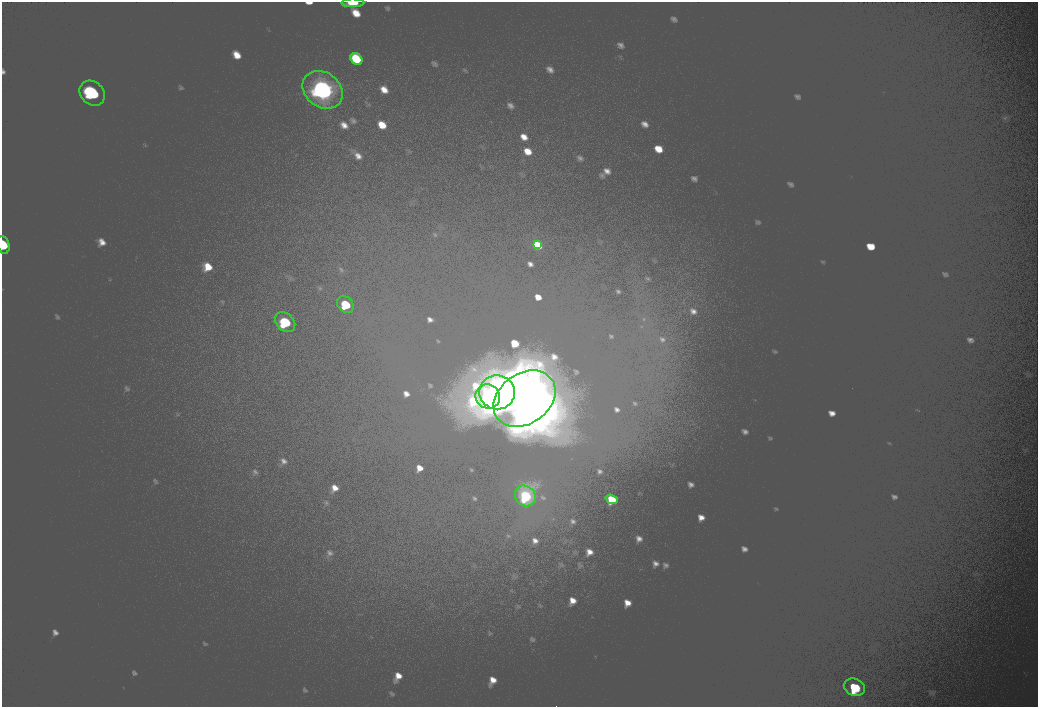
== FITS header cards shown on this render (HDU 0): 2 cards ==
NAXIS1  =                 2072
NAXIS2  =                 1410

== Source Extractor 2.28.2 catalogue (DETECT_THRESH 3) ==
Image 2072 x 1410 px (HDU 0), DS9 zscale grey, zoomed out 1/2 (1 PNG px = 2 x 2 image px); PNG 1040 x 709 px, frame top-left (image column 1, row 1410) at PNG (2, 2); each listed source drawn as its Kron ellipse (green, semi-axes under 4 px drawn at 4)
Background 100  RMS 30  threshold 90.5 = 3 sigma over >= 5 px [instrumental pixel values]
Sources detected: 14; all 14 listed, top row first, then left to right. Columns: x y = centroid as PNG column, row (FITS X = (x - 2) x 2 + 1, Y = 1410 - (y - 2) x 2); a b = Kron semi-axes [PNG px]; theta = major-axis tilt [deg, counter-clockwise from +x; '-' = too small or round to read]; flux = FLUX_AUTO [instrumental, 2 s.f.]
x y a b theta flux
353 3 11 4 0 16000
356 59 6 5 - 16000
323 90 22 17 -38 140000
92 93 14 11 -44 60000
3 245 9 6 -76 18000
538 245 4 4 - 9200
345 304 9 7 -48 26000
285 322 11 8 -43 37000
497 392 18 17 - 170000
488 396 12 12 - 66000
524 399 33 25 36 450000
525 496 11 10 - 43000
612 499 6 4 -18 12000
854 687 11 8 -22 33000
At the frame edge (FLAGS 8, measured only in part): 2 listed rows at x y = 353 3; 3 245